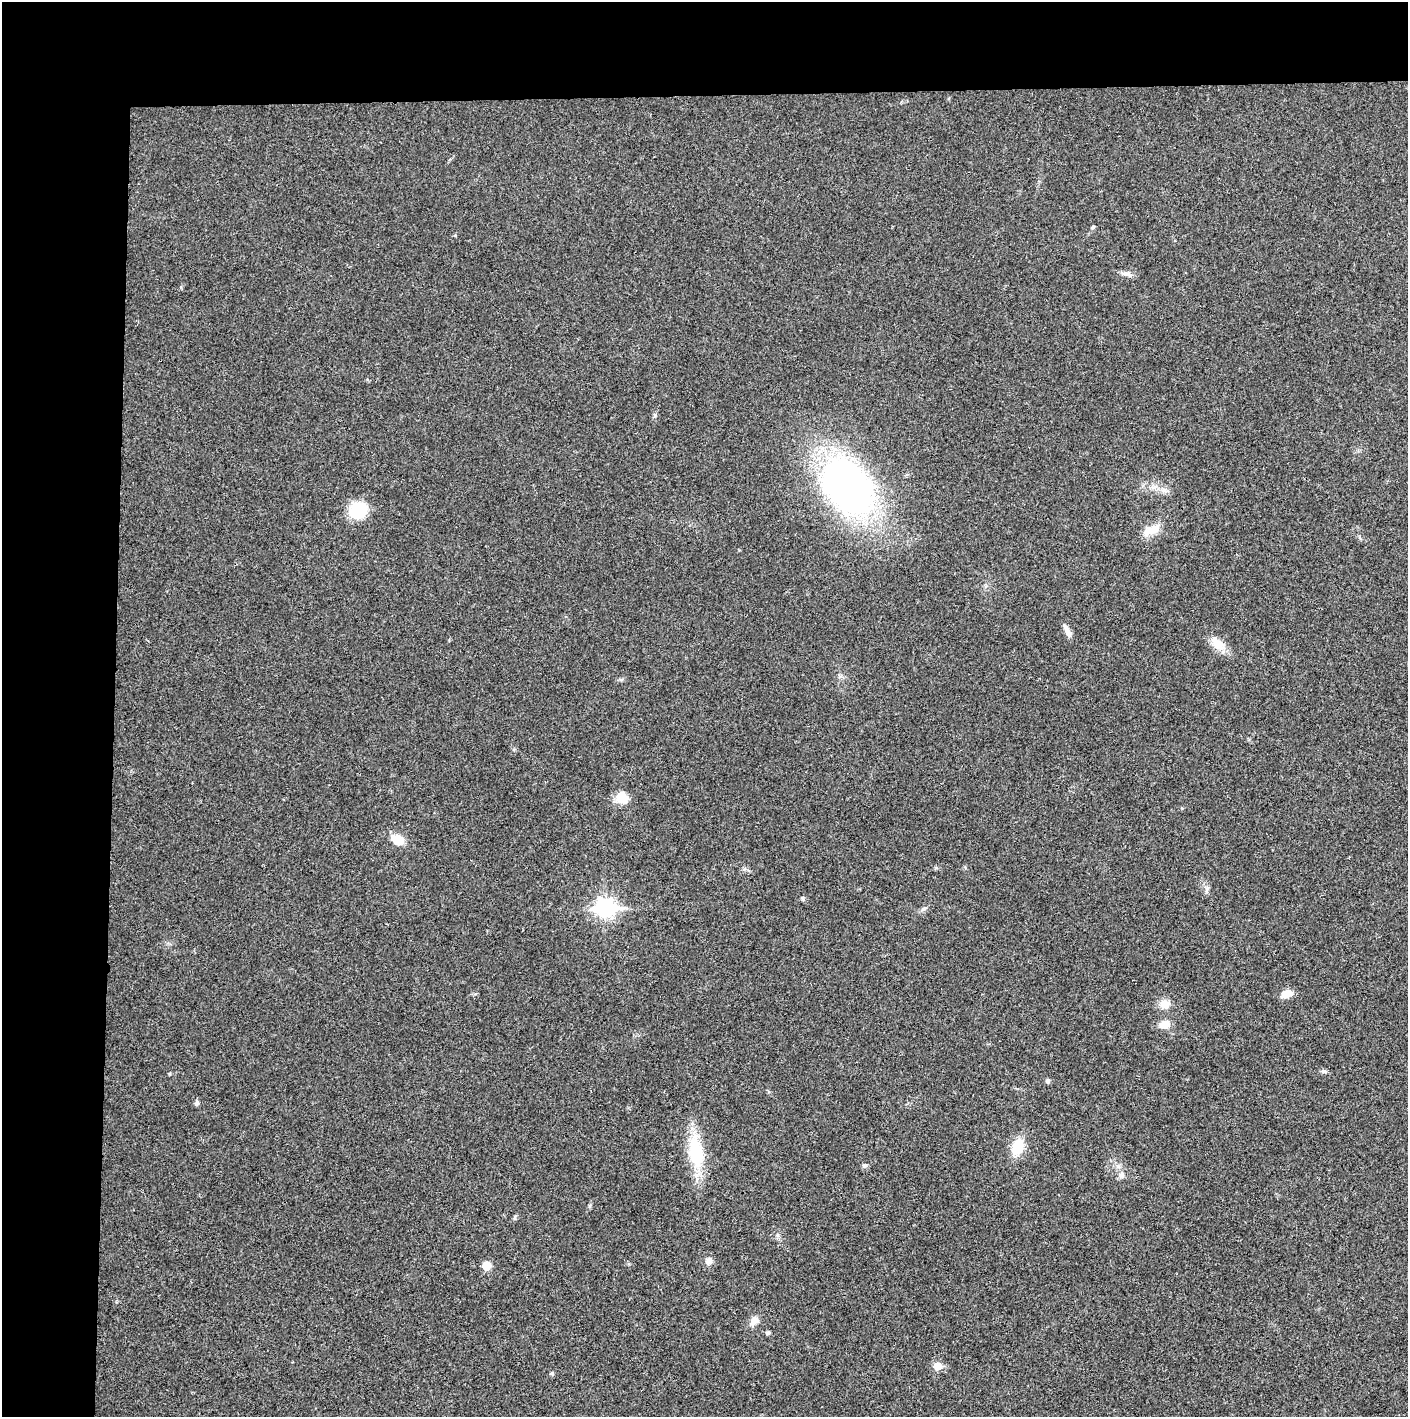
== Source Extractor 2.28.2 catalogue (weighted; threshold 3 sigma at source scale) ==
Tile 1 of 3 x 3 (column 1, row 1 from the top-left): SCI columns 4-1409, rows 2833-4247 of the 4222 x 4247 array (HDU 1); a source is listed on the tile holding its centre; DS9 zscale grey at full resolution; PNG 1410 x 1419 px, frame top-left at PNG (2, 2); no overlay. Shown black and unused: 14% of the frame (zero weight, under 3 of 4 exposures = <1% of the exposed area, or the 3 px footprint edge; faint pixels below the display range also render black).
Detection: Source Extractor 2.28.2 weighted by HDU 2 'WHT'; one run over the whole footprint, this tile lists its part. Background 0.0191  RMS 0.0041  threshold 0.0184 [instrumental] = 3 sigma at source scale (4.5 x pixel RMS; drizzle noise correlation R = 1.50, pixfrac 1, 0.05/0.05 arcsec/px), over >= 5 px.
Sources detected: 30; all 30 listed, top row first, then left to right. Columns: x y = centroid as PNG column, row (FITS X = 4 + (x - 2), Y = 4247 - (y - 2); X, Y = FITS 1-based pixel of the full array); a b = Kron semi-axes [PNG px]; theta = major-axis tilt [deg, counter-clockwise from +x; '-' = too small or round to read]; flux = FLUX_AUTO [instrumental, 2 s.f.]
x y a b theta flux
1127 274 7 5 0 1.2
848 487 38 26 -52 250
1164 490 7 5 43 1.1
358 511 18 17 - 15
1151 530 21 10 28 5.7
1068 632 18 6 -61 2.5
1218 644 24 12 -43 5.7
622 798 18 13 -43 5.4
397 839 11 8 -29 8.7
1206 890 11 3 75 0.9
803 898 7 4 -82 0.53
605 908 9 7 -1 150
924 909 8 3 19 0.78
1286 994 11 7 21 4.8
1165 1004 11 9 6 3.9
1164 1024 15 10 6 3.5
1324 1071 8 5 1 0.95
1048 1081 5 5 - 1.1
197 1103 7 6 - 0.87
1018 1147 18 12 73 9.7
696 1151 42 17 -83 21
864 1165 7 6 - 0.86
1121 1174 10 4 59 1.1
515 1217 6 4 72 0.57
709 1261 9 8 - 2
486 1266 7 7 - 5.8
754 1321 13 9 58 2.6
768 1333 6 5 - 0.67
937 1366 6 5 - 8.4
552 1373 5 4 - 0.77
Unlisted compact peaks at least as high as the median listed source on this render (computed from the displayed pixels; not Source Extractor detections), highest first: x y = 655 415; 1093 227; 589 1206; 936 868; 455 235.